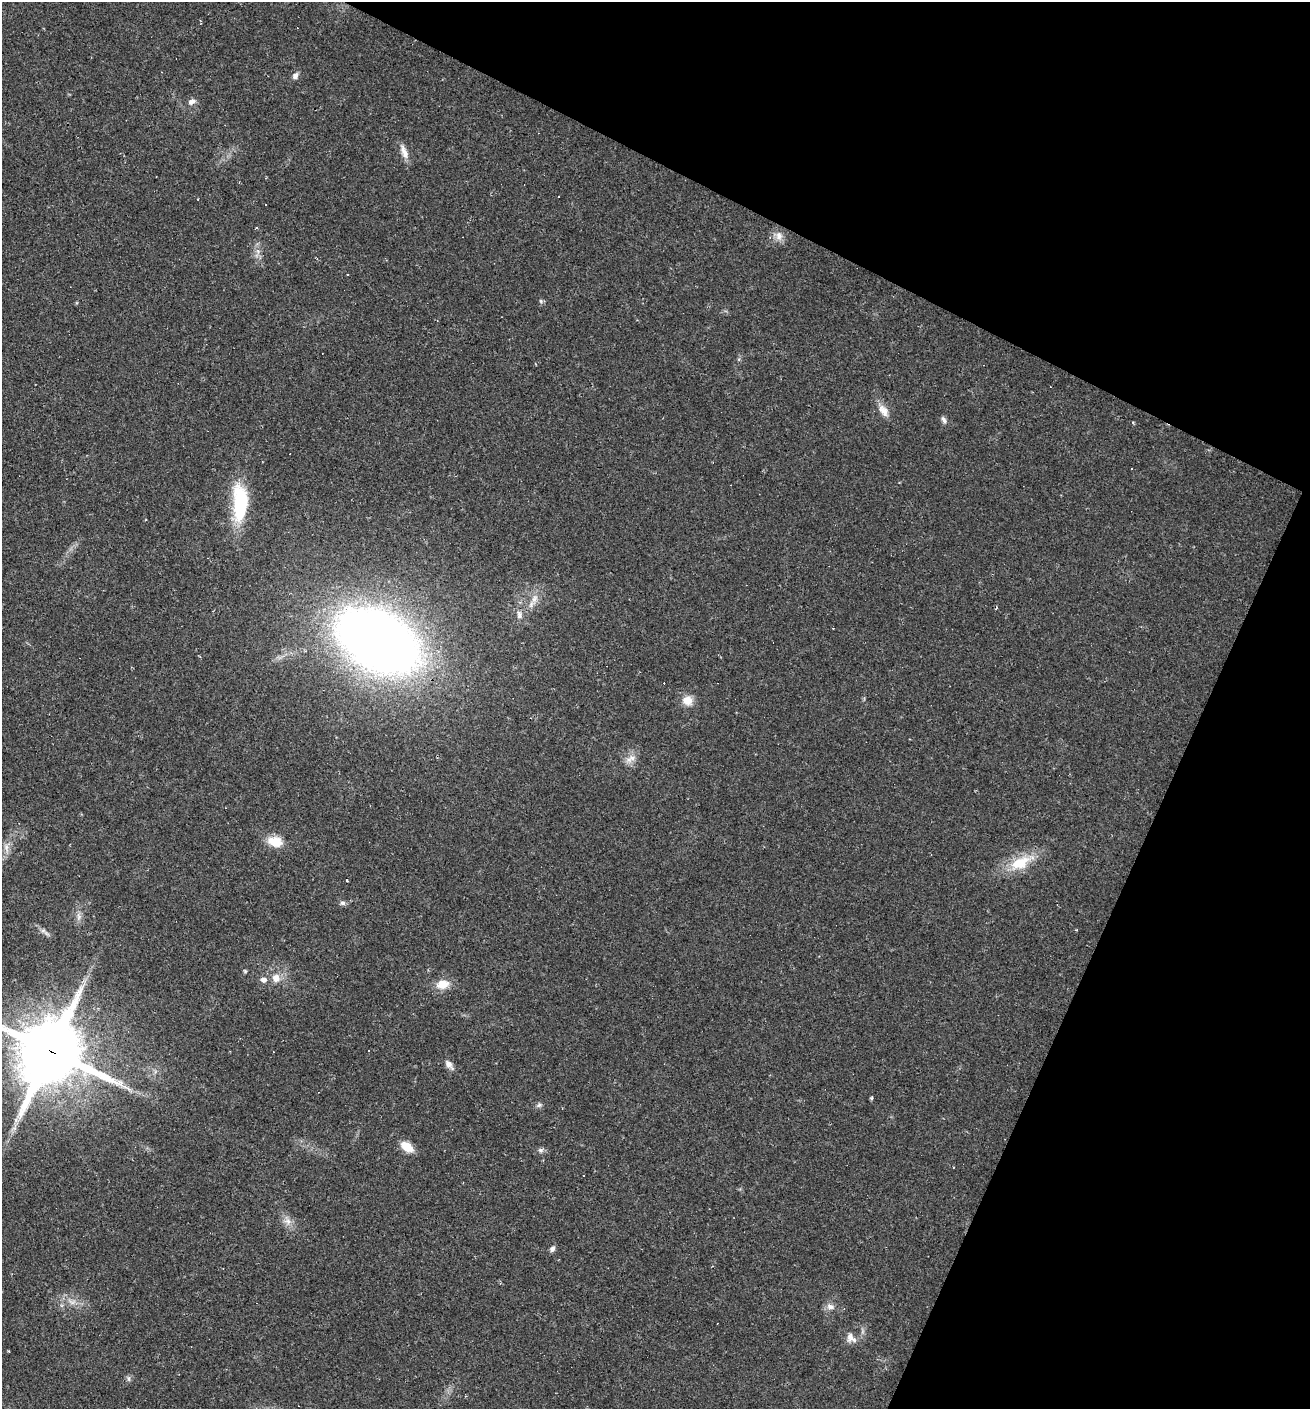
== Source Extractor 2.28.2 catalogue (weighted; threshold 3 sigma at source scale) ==
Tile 8 of 4 x 4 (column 4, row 2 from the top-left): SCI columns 4195-5502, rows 2815-4221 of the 5640 x 5628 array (HDU 1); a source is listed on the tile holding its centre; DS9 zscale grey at full resolution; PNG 1312 x 1411 px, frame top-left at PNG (2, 2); no overlay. Shown black and unused: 24% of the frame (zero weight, under 2 of 3 exposures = <1% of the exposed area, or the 3 px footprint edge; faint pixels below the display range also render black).
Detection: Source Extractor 2.28.2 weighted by HDU 2 'WHT'; one run over the whole footprint, this tile lists its part. Background 0.0331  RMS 0.0045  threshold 0.0202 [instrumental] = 3 sigma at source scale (4.5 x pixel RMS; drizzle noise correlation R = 1.50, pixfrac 1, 0.05/0.05 arcsec/px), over >= 5 px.
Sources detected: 46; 1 too faint to see at this stretch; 5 cosmic-ray / hot-pixel residue — not listed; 1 inside a brighter listed object's ellipse — not listed separately; the other 39 listed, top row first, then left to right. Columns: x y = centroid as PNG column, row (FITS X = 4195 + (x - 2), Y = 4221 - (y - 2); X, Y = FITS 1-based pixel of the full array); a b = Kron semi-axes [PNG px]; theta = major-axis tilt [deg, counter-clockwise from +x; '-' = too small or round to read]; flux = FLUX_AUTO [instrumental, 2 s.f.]
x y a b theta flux
295 76 9 6 56 1.8
192 101 10 7 26 2
404 151 21 7 -71 3.6
779 236 13 9 -90 3.4
541 301 5 5 - 0.74
883 411 18 10 -58 4.3
944 420 10 5 -58 1.4
240 503 47 17 90 30
146 520 3 2 - 0.65
534 599 12 8 65 3.4
519 615 12 7 -82 2.3
833 628 3 2 - 0.48
378 640 66 41 -29 530
687 701 13 11 -36 5.1
632 758 11 9 -12 3.3
275 842 20 13 -17 7.5
6 848 13 5 -70 2.1
1020 863 29 16 25 14
347 880 3 3 - 9
342 903 8 6 -16 1.2
79 917 9 7 -89 1.9
46 933 10 4 -30 1.3
245 971 6 4 -45 0.56
276 978 10 9 - 3.9
264 980 8 7 - 2
443 984 16 11 12 6.4
51 1052 22 20 60 3600
449 1065 15 7 -49 2.3
871 1098 4 3 - 0.66
539 1105 6 6 - 1.1
16 1120 7 6 - 1.4
407 1147 13 8 -36 8.2
540 1150 7 7 - 1.3
583 1176 3 3 - 1.6
288 1221 11 7 -20 2.6
552 1249 7 6 - 1.4
830 1307 11 7 -11 2.5
850 1337 14 8 74 2.6
129 1379 7 5 -74 1
Overlapping masked pixels (flux is a lower limit): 1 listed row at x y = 51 1052
Isophote crosses this tile's border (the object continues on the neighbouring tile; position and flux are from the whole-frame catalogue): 1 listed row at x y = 51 1052